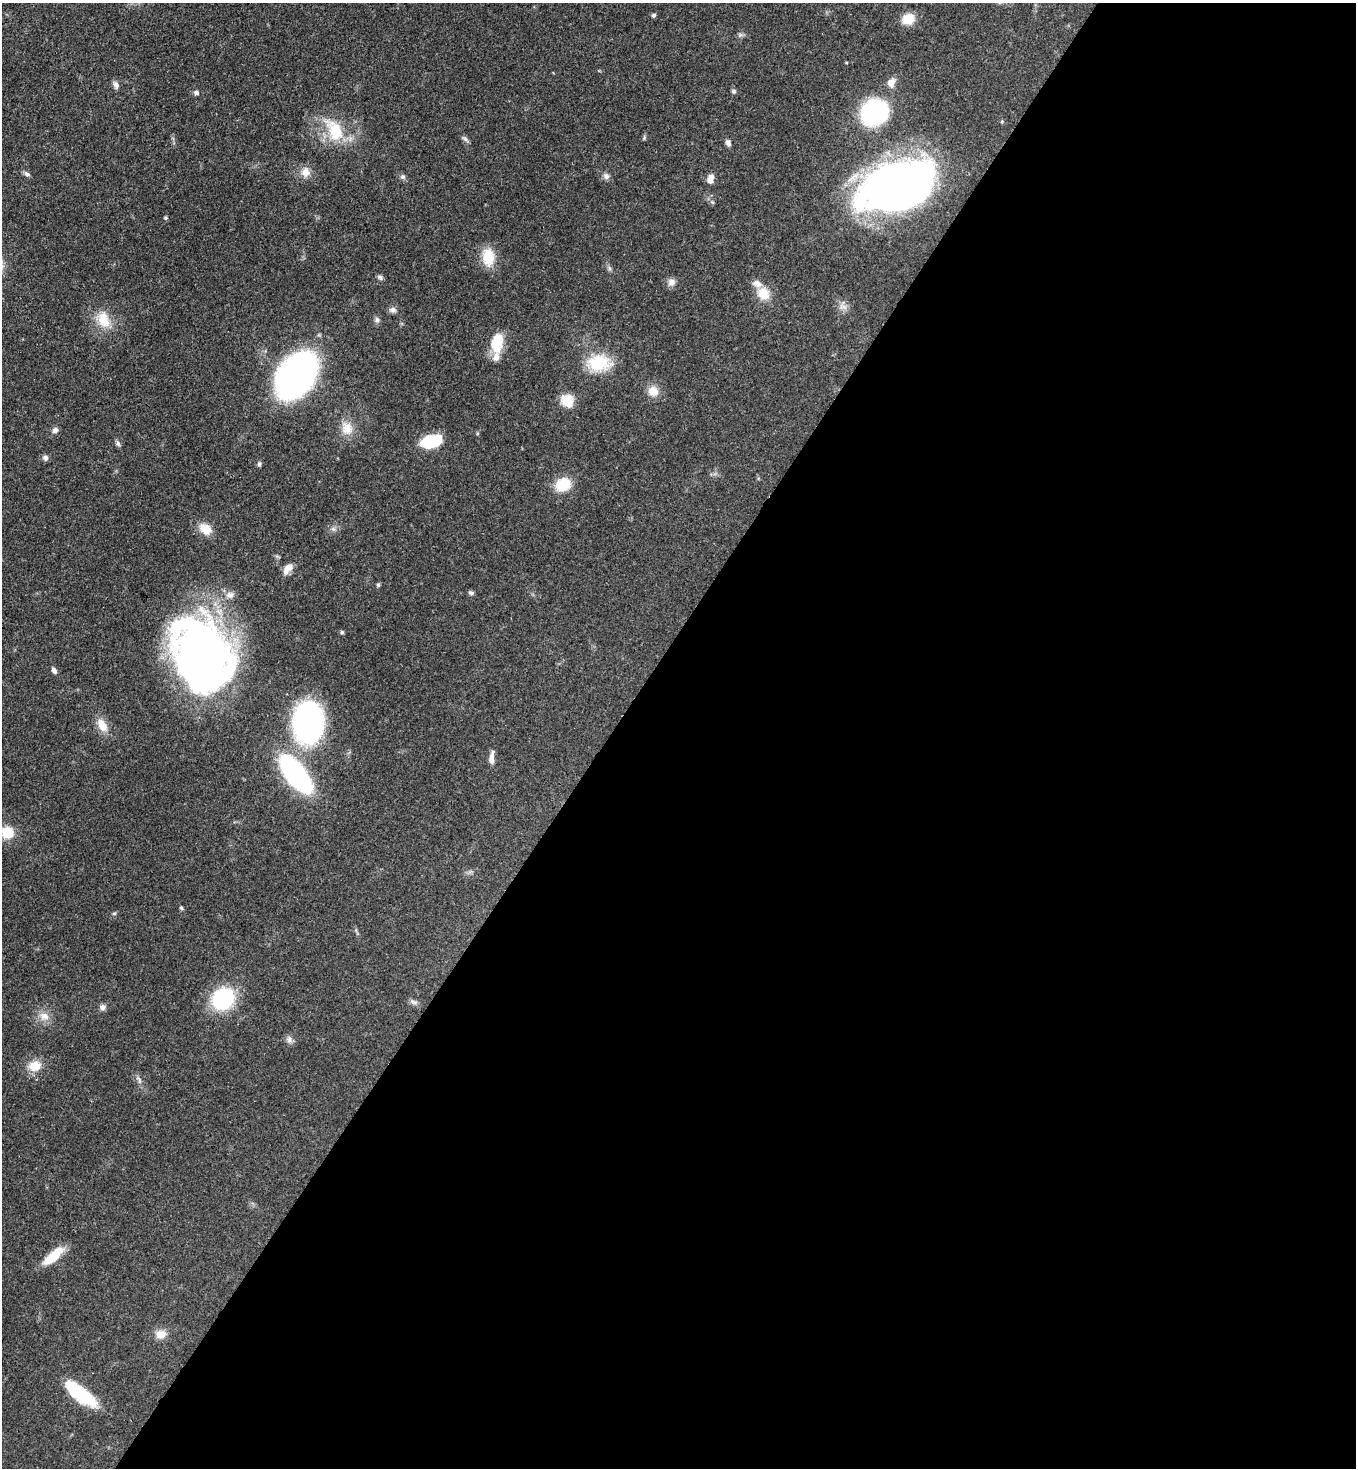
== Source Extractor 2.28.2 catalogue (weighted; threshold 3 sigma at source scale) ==
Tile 12 of 4 x 4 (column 4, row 3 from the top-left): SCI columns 4286-5639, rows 1525-2990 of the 6003 x 5981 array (HDU 1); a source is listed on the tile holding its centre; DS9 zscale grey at full resolution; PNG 1358 x 1470 px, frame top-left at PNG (2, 3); no overlay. Shown black and unused: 55% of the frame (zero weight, under 3 of 4 exposures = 7% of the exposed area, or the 3 px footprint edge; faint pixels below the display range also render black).
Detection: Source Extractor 2.28.2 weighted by HDU 2 'WHT'; one run over the whole footprint, this tile lists its part. Background 0.0852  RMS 0.0039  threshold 0.0175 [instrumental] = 3 sigma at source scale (4.5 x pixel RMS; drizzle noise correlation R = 1.50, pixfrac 1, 0.05/0.05 arcsec/px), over >= 5 px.
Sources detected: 70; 2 inside a brighter object's white glare — not listed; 2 inside a brighter listed object's ellipse — not listed separately; the other 66 listed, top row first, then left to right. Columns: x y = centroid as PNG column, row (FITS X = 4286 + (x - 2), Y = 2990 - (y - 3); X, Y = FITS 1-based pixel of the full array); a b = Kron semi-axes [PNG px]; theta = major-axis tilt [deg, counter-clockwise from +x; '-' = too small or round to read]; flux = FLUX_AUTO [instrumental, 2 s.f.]
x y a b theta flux
654 15 6 5 - 0.74
908 19 14 12 13 6.5
740 35 7 6 - 0.89
891 82 11 9 69 3.3
116 85 10 7 -67 1.5
733 91 6 5 - 0.9
196 93 7 6 - 1.1
874 112 20 18 36 61
334 130 37 20 -59 16
644 138 7 4 66 0.59
465 139 11 6 -45 1.1
728 142 8 7 - 1.4
305 172 13 12 - 3.6
27 174 9 5 -28 1.1
606 176 9 8 - 1.5
403 177 8 7 - 1
710 179 11 7 81 2.9
897 186 73 40 21 220
165 218 5 4 - 0.51
488 257 22 14 -86 9.3
609 268 7 4 -71 0.8
380 277 8 6 -38 0.93
671 282 10 10 - 2.1
763 293 17 15 -51 6.7
843 306 14 11 -77 2.7
393 310 10 7 -5 1.5
103 320 25 17 -69 9
377 320 7 7 - 1.1
497 342 22 12 82 12
599 363 25 17 1 18
296 375 31 21 55 250
653 391 14 13 - 4.3
567 400 15 13 -53 6.9
347 428 20 15 -66 6.2
55 430 8 7 - 1.4
432 441 20 11 17 19
118 443 8 5 -64 0.97
45 458 8 7 - 1.2
259 464 7 5 81 0.71
563 485 17 14 21 11
205 529 16 12 -35 5.8
333 529 8 6 -20 1.2
288 568 16 8 51 3.4
378 585 5 5 - 0.61
471 593 7 5 -19 0.86
230 595 11 9 10 2.5
342 632 5 5 - 0.61
204 654 71 50 -62 240
54 670 8 5 -62 1.4
308 723 29 21 85 120
102 725 19 11 -59 5.2
491 758 16 6 85 2.7
296 774 30 12 -52 100
7 832 13 12 - 8.5
181 908 6 4 -67 0.55
114 913 6 4 28 0.55
223 999 18 16 47 43
414 1002 13 5 -24 1.3
102 1007 8 8 - 1.5
44 1016 15 12 -16 3.9
289 1039 9 8 - 1.5
35 1066 18 14 10 6.1
139 1080 14 5 -66 1.5
53 1256 25 9 41 10
160 1334 14 11 8 3.8
79 1395 43 15 -29 18
Overlapping masked pixels (flux is a lower limit): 2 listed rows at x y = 897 186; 204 654
Isophote crosses this tile's border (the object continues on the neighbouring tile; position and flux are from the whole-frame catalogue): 1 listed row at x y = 7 832